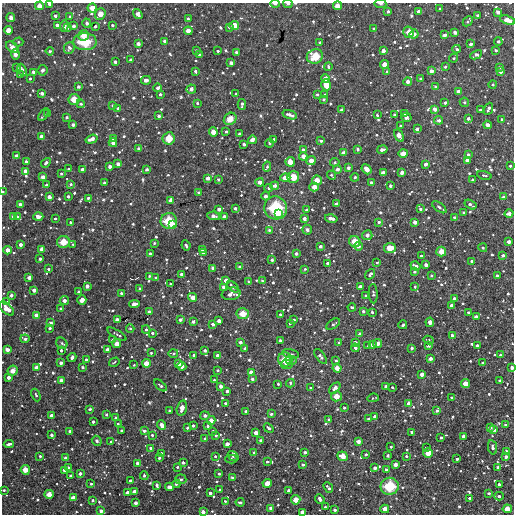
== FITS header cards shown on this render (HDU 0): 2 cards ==
NAXIS1  =                  512
NAXIS2  =                  512

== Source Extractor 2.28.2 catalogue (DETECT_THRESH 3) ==
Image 512 x 512 px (HDU 0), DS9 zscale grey, 1 PNG px = 1 image px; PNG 516 x 516 px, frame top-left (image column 1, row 512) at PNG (2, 3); each listed source drawn as its Kron ellipse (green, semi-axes under 4 px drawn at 4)
Background 3420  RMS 180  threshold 535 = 3 sigma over >= 5 px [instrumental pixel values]
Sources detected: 818; of the 818, the 500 brightest by FLUX_AUTO listed and drawn (318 fainter detections omitted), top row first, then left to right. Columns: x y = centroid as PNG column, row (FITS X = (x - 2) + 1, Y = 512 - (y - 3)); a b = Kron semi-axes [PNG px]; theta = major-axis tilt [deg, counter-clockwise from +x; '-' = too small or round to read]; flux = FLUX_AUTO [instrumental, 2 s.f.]
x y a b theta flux
49 4 3 3 - 34000
275 4 4 3 - 36000
288 4 4 3 - 27000
380 4 6 3 -8 20000
39 6 4 4 - 86000
337 6 4 4 - 90000
92 8 4 4 - 98000
440 9 3 3 - 23000
388 11 3 3 - 19000
418 11 3 3 - 37000
498 12 4 3 - 50000
100 14 6 5 - 120000
138 14 5 4 - 55000
477 15 3 3 - 22000
55 16 3 3 - 35000
70 17 3 3 - 31000
11 18 4 4 - 62000
188 19 3 3 - 22000
507 20 8 4 -20 130000
468 21 5 3 - 24000
87 23 4 4 - 40000
57 25 4 3 - 41000
112 25 3 3 - 23000
234 25 4 4 - 110000
64 26 6 3 86 58000
74 26 3 3 - 36000
95 26 3 3 - 26000
229 27 3 3 - 32000
67 28 3 3 - 26000
374 29 3 3 - 22000
8 30 4 4 - 97000
188 31 4 4 - 83000
409 32 5 5 - 150000
455 32 4 3 - 44000
414 34 4 4 - 50000
84 35 5 5 - 110000
445 35 4 3 - 44000
164 41 4 3 - 23000
498 41 4 4 - 28000
18 42 5 4 - 19000
85 42 11 8 0 380000
320 43 3 3 - 23000
138 44 4 3 - 49000
471 44 4 3 - 37000
12 47 7 4 -41 96000
69 48 6 5 - 41000
457 49 4 4 - 30000
196 50 3 3 - 23000
495 50 3 3 - 24000
50 51 4 3 - 21000
218 51 3 3 - 19000
383 51 4 3 - 52000
236 52 3 3 - 27000
15 54 5 4 - 66000
199 54 3 3 - 20000
476 55 6 4 26 47000
315 56 8 7 - 260000
454 58 4 4 - 19000
130 60 3 3 - 30000
115 62 3 3 - 38000
231 63 4 3 - 45000
384 64 4 4 - 92000
328 67 4 4 - 28000
445 67 3 3 - 20000
500 67 4 3 - 23000
17 68 4 2 - 21000
22 70 6 4 -66 44000
42 70 5 4 - 37000
195 71 3 3 - 26000
431 71 4 4 - 51000
33 72 3 3 - 39000
387 72 4 4 - 32000
500 72 3 3 - 41000
20 74 3 3 - 22000
325 78 4 4 - 66000
30 79 3 3 - 21000
420 79 3 3 - 22000
146 80 5 4 - 50000
408 81 4 4 - 51000
326 85 6 5 - 97000
493 85 4 4 - 18000
78 87 3 3 - 32000
435 87 4 3 - 19000
158 88 4 3 - 38000
191 89 5 4 - 51000
459 92 4 3 - 63000
42 93 4 3 - 44000
160 94 3 3 - 23000
236 94 3 3 - 20000
317 95 3 3 - 27000
325 95 3 3 - 33000
74 99 5 5 - 160000
323 99 3 3 - 22000
464 102 5 4 - 20000
197 103 3 3 - 23000
445 103 3 3 - 24000
81 104 4 4 - 24000
242 104 5 3 - 30000
113 105 3 3 - 21000
118 108 4 3 - 27000
435 109 4 4 - 62000
488 109 6 3 66 38000
341 110 3 3 - 29000
480 110 3 3 - 19000
405 113 3 3 - 24000
47 114 4 3 - 22000
44 115 7 2 55 21000
290 115 7 3 -17 63000
377 115 3 3 - 22000
394 115 3 3 - 34000
159 116 3 3 - 33000
67 117 3 3 - 26000
406 117 5 4 - 35000
230 119 7 5 43 100000
468 119 4 3 - 35000
439 120 4 4 - 40000
502 120 4 3 - 50000
73 125 3 3 - 34000
487 125 4 4 - 64000
400 126 3 3 - 21000
417 129 4 3 - 39000
213 132 5 4 - 98000
226 132 3 3 - 28000
239 134 3 3 - 22000
41 136 4 4 - 59000
399 136 6 4 -57 100000
114 138 4 3 - 44000
169 138 6 6 - 200000
92 139 6 4 18 84000
274 139 3 3 - 18000
252 140 4 3 - 70000
321 141 3 3 - 26000
113 143 4 4 - 54000
270 143 4 4 - 23000
244 144 3 3 - 33000
139 149 4 3 - 43000
358 149 3 3 - 25000
382 149 5 3 - 48000
303 150 3 3 - 24000
343 153 4 3 - 67000
403 153 4 4 - 99000
468 154 3 3 - 31000
16 156 3 3 - 45000
303 156 4 4 - 74000
467 160 4 4 - 77000
311 161 5 4 - 82000
26 162 3 3 - 33000
290 162 5 4 - 130000
335 162 5 4 - 19000
46 163 5 3 - 30000
118 164 4 3 - 58000
426 164 4 3 - 53000
110 166 3 3 - 45000
510 166 3 3 - 22000
267 167 5 4 - 32000
348 168 3 3 - 41000
69 169 3 3 - 24000
147 169 3 3 - 33000
337 169 4 4 - 53000
366 169 5 4 - 100000
82 170 4 3 - 58000
25 171 4 4 - 63000
61 173 3 3 - 19000
383 173 4 4 - 79000
402 173 4 3 - 53000
331 175 5 3 - 22000
484 175 7 3 -11 25000
43 177 4 3 - 56000
293 177 6 6 - 190000
355 177 4 4 - 26000
208 178 4 3 - 57000
285 178 5 4 - 96000
218 180 3 3 - 25000
317 180 5 4 - 120000
473 180 3 3 - 22000
260 182 4 3 - 66000
371 182 3 3 - 35000
104 183 3 3 - 25000
71 184 4 3 - 26000
46 185 3 3 - 25000
275 186 4 4 - 51000
390 186 3 3 - 30000
314 187 5 4 - 94000
269 188 4 3 - 27000
3 192 3 2 - 27000
198 193 4 4 - 25000
68 196 3 3 - 32000
266 196 4 4 - 52000
49 197 4 4 - 64000
503 197 4 3 - 26000
88 198 3 3 - 25000
170 200 4 3 - 60000
20 204 4 3 - 46000
336 204 4 4 - 52000
470 205 6 3 -31 41000
439 207 8 3 -37 30000
235 208 3 3 - 30000
276 208 11 11 - 610000
219 209 4 3 - 46000
420 209 4 3 - 27000
306 210 3 3 - 27000
463 212 3 3 - 20000
278 214 3 3 - 48000
509 214 4 3 - 61000
14 216 3 3 - 49000
214 216 6 4 -10 40000
225 216 4 3 - 47000
18 217 4 3 - 32000
38 217 5 4 - 84000
55 218 3 2 - 18000
331 218 6 3 -13 73000
454 218 3 3 - 37000
304 219 4 3 - 53000
169 221 8 8 - 310000
70 222 3 3 - 22000
379 222 4 3 - 27000
415 222 4 3 - 53000
172 225 4 4 - 90000
269 230 3 3 - 23000
307 230 5 5 - 32000
367 235 5 5 - 55000
509 241 3 3 - 55000
63 242 6 6 - 180000
355 242 6 5 - 180000
154 243 4 3 - 22000
73 244 3 3 - 18000
20 245 3 3 - 47000
186 245 5 3 - 34000
320 246 3 3 - 32000
358 246 4 4 - 46000
390 248 6 5 - 170000
483 248 4 4 - 24000
42 249 4 4 - 70000
202 249 3 3 - 31000
8 250 4 4 - 76000
441 251 5 5 - 120000
203 253 4 3 - 21000
150 254 3 3 - 37000
296 254 3 3 - 35000
503 255 3 3 - 32000
421 256 3 3 - 25000
40 259 3 3 - 26000
272 260 4 3 - 32000
472 261 4 3 - 47000
377 262 3 3 - 22000
327 263 3 3 - 31000
426 265 3 3 - 46000
415 266 5 3 - 51000
240 267 4 3 - 28000
212 268 4 3 - 35000
48 269 4 3 - 19000
305 269 3 3 - 21000
414 272 3 3 - 25000
181 274 3 3 - 32000
370 274 6 3 50 31000
149 276 4 3 - 21000
431 276 3 3 - 18000
497 276 3 3 - 34000
29 277 4 3 - 63000
156 278 4 3 - 20000
226 280 4 4 - 64000
262 281 3 3 - 22000
248 282 4 3 - 21000
170 284 3 3 - 20000
87 286 4 3 - 49000
223 287 3 3 - 38000
233 287 7 4 -44 54000
360 287 4 3 - 57000
415 287 3 3 - 21000
140 289 3 3 - 24000
34 290 4 3 - 57000
78 292 3 3 - 22000
121 293 3 3 - 30000
231 294 9 6 10 87000
373 294 10 4 -87 30000
11 295 4 4 - 36000
366 296 3 3 - 27000
193 297 5 4 - 88000
454 299 4 3 - 62000
82 300 5 4 - 94000
64 301 4 4 - 54000
7 302 4 3 - 20000
134 304 5 3 - 75000
452 306 4 4 - 70000
352 307 4 3 - 27000
60 308 3 3 - 19000
7 309 9 5 -42 130000
363 311 4 3 - 29000
149 312 4 3 - 39000
372 312 3 3 - 26000
468 312 3 3 - 23000
243 314 6 5 - 160000
280 314 4 4 - 25000
36 315 4 4 - 63000
476 317 4 3 - 53000
117 320 4 4 - 70000
180 320 3 3 - 32000
294 320 3 3 - 24000
193 321 3 3 - 38000
219 321 4 3 - 55000
430 322 4 4 - 70000
51 323 3 3 - 36000
290 323 3 3 - 29000
213 324 4 4 - 40000
333 324 7 4 34 31000
403 325 4 3 - 31000
50 328 3 3 - 27000
130 328 4 3 - 20000
146 330 4 3 - 21000
152 333 3 3 - 29000
360 333 4 4 - 27000
117 334 11 4 -31 25000
452 335 4 4 - 33000
25 339 4 3 - 32000
113 340 3 3 - 34000
429 340 5 4 - 22000
280 341 3 3 - 44000
240 342 3 3 - 39000
62 343 6 5 - 22000
339 343 3 3 - 18000
355 343 4 3 - 53000
377 343 4 4 - 73000
117 344 4 4 - 94000
372 345 4 3 - 37000
477 345 3 3 - 28000
368 346 3 3 - 21000
428 346 4 3 - 21000
245 348 3 3 - 35000
355 348 4 4 - 30000
412 348 3 3 - 31000
7 350 4 3 - 57000
61 350 3 3 - 24000
107 350 4 4 - 54000
205 350 3 3 - 31000
151 353 3 3 - 18000
173 353 5 3 - 20000
291 354 8 4 -13 24000
194 355 4 3 - 25000
217 355 3 3 - 35000
500 355 3 3 - 20000
320 356 8 4 -53 43000
72 357 4 3 - 39000
430 358 4 3 - 54000
86 359 3 3 - 24000
285 359 7 7 - 230000
291 360 6 4 -18 28000
336 361 3 3 - 29000
114 362 5 3 - 19000
61 363 4 3 - 41000
146 363 4 4 - 100000
482 363 3 3 - 23000
178 364 4 3 - 65000
134 365 3 2 - 18000
286 365 6 4 -11 37000
182 366 4 4 - 82000
37 367 4 4 - 70000
82 367 4 3 - 24000
337 368 4 4 - 100000
512 368 3 3 - 47000
218 370 3 3 - 19000
13 371 5 5 - 62000
251 372 4 4 - 72000
422 374 4 3 - 67000
8 377 3 3 - 46000
252 379 3 3 - 26000
61 380 4 3 - 51000
214 380 3 3 - 20000
500 380 4 3 - 29000
290 383 4 4 - 24000
278 384 3 3 - 24000
465 384 4 4 - 110000
160 385 7 3 -41 33000
220 386 4 3 - 55000
386 386 3 3 - 27000
392 387 4 3 - 20000
310 388 3 3 - 20000
335 388 7 4 43 61000
227 391 3 3 - 30000
36 395 6 4 -68 27000
336 396 5 5 - 130000
451 397 3 2 - 18000
373 398 6 3 7 19000
225 403 3 3 - 21000
409 403 4 4 - 70000
182 408 8 5 76 110000
344 408 3 3 - 24000
90 409 4 3 - 25000
169 411 3 3 - 24000
246 411 3 3 - 25000
437 411 4 4 - 33000
106 414 3 3 - 30000
271 414 4 3 - 37000
52 416 4 4 - 84000
205 416 4 4 - 45000
375 417 4 3 - 47000
115 418 3 3 - 27000
369 419 3 3 - 39000
211 420 4 4 - 83000
329 420 3 3 - 30000
93 422 3 3 - 32000
118 424 3 3 - 20000
162 425 5 4 - 88000
193 425 3 3 - 30000
505 425 3 3 - 23000
208 426 4 4 - 27000
490 427 3 3 - 38000
188 428 3 3 - 34000
269 428 5 3 - 33000
121 430 3 3 - 28000
494 430 4 3 - 45000
70 431 3 3 - 27000
144 431 4 3 - 31000
213 431 3 3 - 21000
412 432 3 3 - 26000
256 433 4 4 - 72000
51 435 3 3 - 31000
152 435 3 3 - 20000
216 435 3 3 - 19000
463 436 4 3 - 50000
441 438 3 3 - 30000
205 439 4 4 - 25000
261 440 3 3 - 36000
97 441 5 4 - 22000
358 441 4 4 - 73000
111 442 3 3 - 24000
9 444 5 3 - 36000
227 444 4 3 - 66000
391 447 3 3 - 21000
492 447 7 4 -79 40000
151 448 3 3 - 34000
426 448 3 3 - 19000
506 451 4 3 - 55000
305 452 3 3 - 34000
161 453 3 3 - 20000
254 453 3 3 - 26000
428 453 5 4 - 140000
366 454 3 3 - 23000
40 456 3 3 - 22000
215 456 4 3 - 20000
233 456 6 4 -33 32000
343 456 5 4 - 130000
388 456 3 3 - 31000
406 456 3 3 - 21000
506 457 4 4 - 39000
65 458 3 3 - 31000
159 458 3 3 - 22000
231 459 6 3 0 30000
457 459 3 3 - 27000
267 461 3 3 - 23000
183 462 4 4 - 33000
137 463 4 4 - 35000
303 465 3 3 - 29000
395 465 4 3 - 61000
68 467 3 3 - 21000
177 467 3 3 - 20000
498 467 3 3 - 39000
375 468 3 3 - 43000
25 470 5 4 - 120000
65 470 4 4 - 59000
386 470 3 3 - 24000
80 473 3 3 - 42000
219 474 3 3 - 24000
70 476 3 3 - 19000
144 476 4 3 - 22000
232 477 3 3 - 19000
181 479 5 5 - 29000
130 481 3 3 - 26000
267 483 4 4 - 120000
91 484 3 3 - 25000
176 484 4 3 - 23000
499 484 4 3 - 32000
157 485 4 3 - 40000
390 486 9 8 - 400000
170 487 4 4 - 68000
328 487 6 3 -49 34000
4 490 3 3 - 20000
220 490 3 3 - 26000
289 490 4 3 - 45000
135 491 4 4 - 77000
128 493 4 3 - 65000
210 493 4 3 - 35000
489 493 3 3 - 25000
49 494 5 4 - 69000
499 496 5 3 - 37000
73 498 4 4 - 81000
469 498 3 3 - 22000
320 499 5 3 - 51000
93 500 3 3 - 27000
296 500 5 4 - 110000
225 501 3 3 - 19000
240 502 4 3 - 27000
135 503 3 3 - 48000
325 507 3 3 - 20000
271 508 4 3 - 56000
385 509 4 4 - 95000
507 509 4 4 - 110000
335 510 3 3 - 33000
101 511 4 3 - 46000
203 512 4 3 - 57000
302 512 4 3 - 59000
At the frame edge (FLAGS 8, measured only in part): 11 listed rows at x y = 49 4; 275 4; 288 4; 380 4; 39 6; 337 6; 3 192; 512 368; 4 490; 203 512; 302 512
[318 fainter detections neither listed nor drawn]

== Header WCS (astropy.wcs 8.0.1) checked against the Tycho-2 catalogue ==
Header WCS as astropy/WCSLIB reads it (CRVAL/CRPIX/CD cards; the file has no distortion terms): RA---TAN/DEC--TAN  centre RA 01:40:05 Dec +37:42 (25.02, +37.70 deg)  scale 3.52 arcsec/px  FOV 30.0' x 30.0'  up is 0 deg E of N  parity normal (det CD < 0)
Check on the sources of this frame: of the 60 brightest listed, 15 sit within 5.3 arcsec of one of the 19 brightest Tycho-2 stars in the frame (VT <= 12.58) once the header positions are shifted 0.59 arcsec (0.58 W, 0.08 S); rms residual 2.17 arcsec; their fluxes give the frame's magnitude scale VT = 24.80 - 2.5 log10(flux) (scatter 0.29 mag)
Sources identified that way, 15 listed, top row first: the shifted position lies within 5.3 arcsec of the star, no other Tycho-2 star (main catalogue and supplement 1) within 10.6 arcsec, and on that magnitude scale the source's flux lands within +1.5 / -3 mag of the star's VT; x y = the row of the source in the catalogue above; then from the Tycho-2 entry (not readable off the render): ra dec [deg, ICRS J2000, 3 dp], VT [Tycho-2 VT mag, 2 dp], TYC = Tycho-2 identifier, HIP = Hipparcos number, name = IAU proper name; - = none
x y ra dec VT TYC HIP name
409 32 24.833 +37.920 11.72 2814-1587-1 - -
85 42 25.233 +37.911 10.40 2815-1639-1 - -
315 56 24.948 +37.897 11.16 2814-912-1 - -
74 99 25.247 +37.855 12.08 2815-1552-1 - -
169 138 25.130 +37.817 11.86 2815-1382-1 - -
293 177 24.976 +37.779 11.60 2814-1312-1 - -
276 208 24.998 +37.749 9.64 2814-1147-1 - -
169 221 25.130 +37.736 11.25 2815-1161-1 - -
243 314 25.038 +37.646 11.72 2815-1376-1 - -
285 359 24.986 +37.601 11.08 2814-1611-1 - -
465 384 24.764 +37.577 12.47 2814-1679-1 - -
428 453 24.810 +37.509 12.25 2814-1847-1 - -
390 486 24.857 +37.477 10.03 2306-26-1 - -
296 500 24.974 +37.464 12.27 2306-1462-1 - -
507 509 24.713 +37.455 12.58 2305-503-1 - -